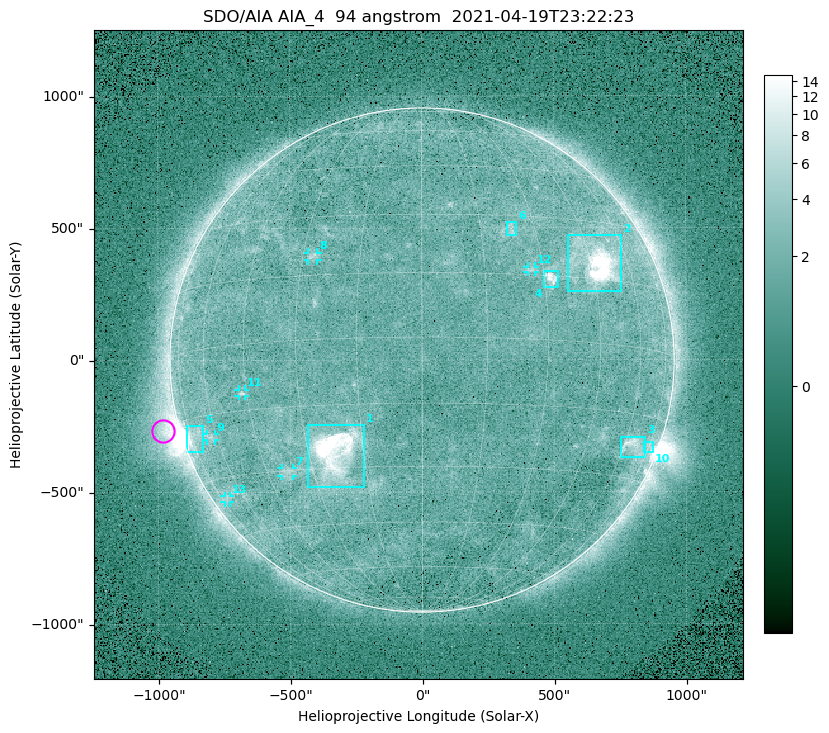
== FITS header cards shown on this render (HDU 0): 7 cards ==
TELESCOP= 'SDO/AIA '
INSTRUME= 'AIA_4   '
WAVELNTH=                   94
WAVEUNIT= 'angstrom'
DATE-OBS= '2021-04-19T23:22:23.12'
CTYPE1  = 'HPLN-TAN'
CTYPE2  = 'HPLT-TAN'

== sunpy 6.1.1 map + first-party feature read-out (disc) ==
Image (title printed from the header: SDO/AIA AIA_4  94 angstrom  2021-04-19T23:22:23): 512 x 512 px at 4.8 arcsec/px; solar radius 955 arcsec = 199 px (full disc in frame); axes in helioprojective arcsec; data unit not stated in the header (colour bar unlabelled)
Orientation: roll -0.138 deg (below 1 deg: not rotated)
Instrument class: DISC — disc imager (sunpy class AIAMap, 94 A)
Bright regions (active regions / flare kernels): reference = the median radial profile (limb darkening/brightening removed); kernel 5 px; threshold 5 sigma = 2.43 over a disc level ~1.75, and >= 1.15x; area >= 9 px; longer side >= 5 px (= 24 arcsec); searched inside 0.97 R_sun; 13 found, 13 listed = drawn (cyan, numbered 1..; 6 of them under ~33 arcsec drawn as corner ticks so the feature stays visible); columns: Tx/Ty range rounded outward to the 10 arcsec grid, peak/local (2 s.f.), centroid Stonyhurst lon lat
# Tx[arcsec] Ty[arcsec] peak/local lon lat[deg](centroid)
1 -430..-220 -480..-240 39 -23 -26
2 550..760 260..470 26 +47 +19
3 750..850 -370..-290 4.6 +65 -22
4 460..520 270..340 6.6 +32 +14
5 -900..-830 -350..-250 5.5 -72 -19
6 320..360 470..520 3.1 +23 +26
7 -540..-490 -440..-410 2.8 -38 -30
8 -430..-390 380..410 3.1 -27 +20
9 -820..-780 -300..-280 2.9 -63 -20
10 840..880 -350..-310 3 +75 -21
11 -700..-670 -140..-110 3.4 -47 -11
12 400..430 330..360 2.7 +27 +16
13 -750..-730 -540..-510 2.3 -71 -35
Off-limb structures (1.02-1.3 R_sun): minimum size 50 px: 6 found; the strongest spans PA ~90..115 deg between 1.02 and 1.21 R_sun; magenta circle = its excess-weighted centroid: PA ~105 deg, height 1.06 R_sun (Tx ~-980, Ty ~-270 arcsec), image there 5.3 x the reference